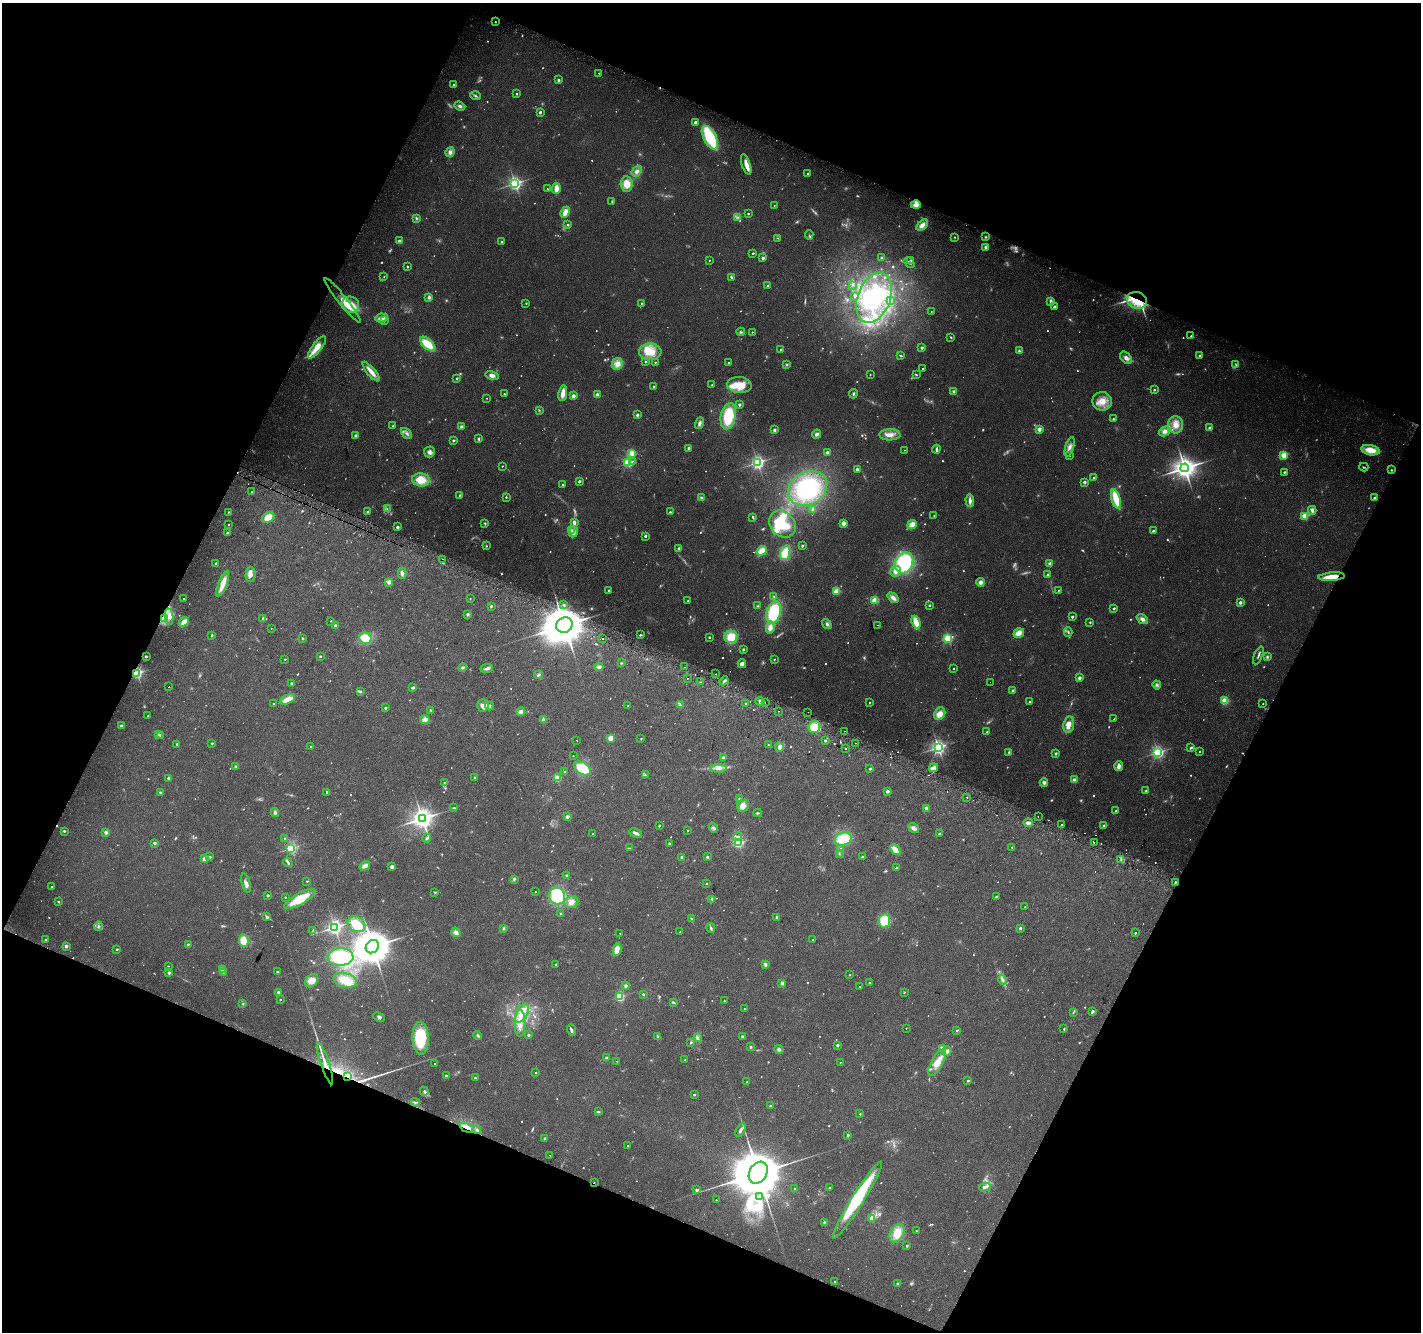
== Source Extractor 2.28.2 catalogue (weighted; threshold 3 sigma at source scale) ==
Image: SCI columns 23-5695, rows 300-5616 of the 5709 x 5850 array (HDU 1 of 3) = the unmasked area's bounding box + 8 px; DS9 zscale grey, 4 x 4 block average (1 PNG px = mean of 4 x 4 image px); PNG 1423 x 1334 px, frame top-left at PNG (2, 3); each listed source drawn as its Kron ellipse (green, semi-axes under 4 px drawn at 4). Shown black and unused: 44% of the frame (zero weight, under 2 of 3 exposures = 2% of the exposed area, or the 3 px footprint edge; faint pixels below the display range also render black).
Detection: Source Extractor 2.28.2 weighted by HDU 2 'WHT'. Background 0.0558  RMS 0.011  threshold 0.0496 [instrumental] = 3 sigma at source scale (4.5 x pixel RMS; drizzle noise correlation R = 1.50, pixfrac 1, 0.0396/0.0396 arcsec/px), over >= 5 px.
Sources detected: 1024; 103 too faint to see at this stretch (4 x 4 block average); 17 cosmic-ray / hot-pixel residue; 1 long thin detection or spike segment (spike, bleed or trail) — neither listed nor drawn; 12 coinciding with a brighter row at this scale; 44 inside a brighter listed object's ellipse — not listed separately; of the other 847, all 500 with FLUX_AUTO >= 5.29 (the completeness limit of this list) listed and drawn (347 fainter detections not listed), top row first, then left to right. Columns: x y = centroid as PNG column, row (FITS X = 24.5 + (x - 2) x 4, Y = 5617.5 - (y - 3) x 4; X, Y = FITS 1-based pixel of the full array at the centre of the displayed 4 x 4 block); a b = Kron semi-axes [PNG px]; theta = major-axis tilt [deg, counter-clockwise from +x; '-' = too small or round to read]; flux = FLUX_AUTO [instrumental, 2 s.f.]
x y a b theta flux
495 22 2 2 - 5.6
599 73 2 2 - 6.7
558 80 2 2 - 33
454 85 2 2 - 14
517 94 2 2 - 16
475 96 5 2 - 11
460 106 5 3 - 16
540 112 4 3 - 11
695 122 2 2 - 83
710 138 13 6 -62 380
450 152 5 4 - 29
746 164 10 3 -71 57
637 171 6 4 52 27
808 174 2 2 - 15
515 183 3 2 - 1900
627 184 7 6 - 90
556 188 5 3 - 60
547 189 2 2 - 6.8
612 202 2 2 - 5.3
774 205 2 2 - 7
916 205 5 3 - 55
565 212 6 3 67 65
748 213 2 2 - 14
738 217 4 2 - 6.7
416 218 3 2 - 7.6
568 225 2 2 - 15
922 225 7 4 42 44
809 235 5 2 - 5.3
955 237 2 2 - 11
986 237 3 2 - 6.5
778 238 3 2 - 5.6
399 241 2 2 - 74
501 242 2 2 - 13
986 247 3 3 - 19
753 253 3 2 - 5.8
763 258 2 2 - 50
881 258 4 2 - 10
709 260 2 2 - 7.2
911 261 2 2 - 5.4
909 262 6 2 -44 12
407 267 2 2 - 18
384 276 2 2 - 6.5
731 277 4 2 - 8.1
852 285 3 2 - 7.7
767 286 2 2 - 18
854 296 3 2 - 7
429 297 3 3 - 15
874 298 26 16 69 400
343 300 29 4 -51 68
1137 300 10 8 -21 150
890 301 3 2 - 5.7
1051 301 4 2 - 26
526 303 2 2 - 5.3
641 303 2 2 - 13
351 305 9 8 - 130
1054 307 2 2 - 21
931 311 2 2 - 6.2
382 318 6 3 11 46
384 321 3 2 - 5.8
741 332 4 3 - 10
752 332 2 2 - 7.6
1191 336 2 2 - 8
951 337 3 2 - 7.3
428 344 9 5 -43 160
317 347 13 4 53 94
922 348 2 2 - 43
780 349 2 2 - 16
1019 351 4 2 - 12
650 352 11 8 -1 130
1200 355 2 2 - 19
901 356 3 2 - 7.2
1126 358 7 5 -48 33
646 362 2 2 - 16
655 362 2 2 - 13
728 363 2 2 - 13
617 364 6 5 - 51
786 364 3 2 - 6.5
1236 365 4 2 - 7.1
922 368 2 2 - 5.6
371 372 12 3 -50 63
916 374 3 2 - 6.1
492 375 6 3 -14 31
870 375 2 2 - 5.6
457 378 2 2 - 23
712 385 2 2 - 9.1
739 385 12 8 -4 140
654 386 2 2 - 15
1154 390 2 2 - 18
954 391 3 3 - 12
563 393 8 3 82 64
504 394 2 2 - 11
853 394 5 2 - 11
597 395 2 2 - 85
573 396 2 2 - 100
487 398 2 2 - 5.7
1102 401 10 9 - 90
739 405 2 2 - 46
539 410 3 2 - 5.7
637 415 2 2 - 40
728 416 13 7 78 290
1113 419 2 2 - 14
699 423 6 3 74 21
1176 425 8 7 - 69
393 426 2 2 - 7.7
461 427 2 2 - 20
1209 428 2 2 - 56
1039 429 2 2 - 120
774 430 2 2 - 58
1165 431 6 4 31 33
407 433 6 3 -43 17
816 434 5 3 - 18
890 435 10 5 2 51
355 436 3 2 - 9.1
479 439 3 2 - 9.7
453 440 2 2 - 31
1070 447 10 3 74 31
688 448 2 2 - 39
936 449 4 3 - 12
905 450 2 2 - 6.5
1371 450 9 5 -12 110
429 452 5 5 - 23
827 452 2 2 - 43
632 453 2 2 - 270
1284 455 2 2 - 290
1070 456 2 2 - 5.4
632 461 2 2 - 7.1
758 462 2 2 - 1900
628 463 2 2 - 580
502 466 2 2 - 6.9
1364 467 4 2 - 7.1
1185 468 4 4 - 5400
857 469 2 2 - 18
1391 470 3 2 - 6.2
1284 472 2 2 - 18
1094 478 2 2 - 32
421 480 9 6 -6 140
579 481 2 2 - 40
1084 482 2 2 - 49
562 484 2 2 - 9.4
808 488 20 16 29 640
251 492 2 2 - 5.9
459 496 3 2 - 5.7
506 497 2 2 - 5.9
701 497 4 2 - 8.9
1374 498 2 2 - 23
1116 499 10 4 -74 180
970 501 6 3 -87 33
387 509 3 2 - 6.2
813 509 3 3 - 9.1
1312 510 4 3 - 23
228 512 2 2 - 8.6
368 512 2 2 - 47
670 512 2 2 - 17
934 516 2 2 - 5.6
1305 516 2 2 - 310
268 517 7 4 27 87
753 517 4 2 - 9.5
485 523 3 2 - 6.8
574 523 4 2 - 37
843 523 3 3 - 37
228 524 2 2 - 7.5
782 524 15 12 -47 290
912 524 5 4 - 59
397 527 2 2 - 50
572 531 2 2 - 37
1153 531 2 2 - 38
573 532 5 4 - 33
227 533 2 2 - 13
645 536 2 2 - 33
486 546 2 2 - 12
802 546 2 2 - 29
679 548 3 3 - 11
762 551 5 3 - 100
785 553 7 5 72 170
443 559 2 2 - 9.1
216 563 3 2 - 7.8
904 563 11 8 63 560
1049 563 4 3 - 9.3
895 571 6 5 - 52
402 573 5 3 - 23
250 575 7 5 87 35
1047 575 4 2 - 8.5
1332 577 13 3 4 110
389 582 2 2 - 130
980 582 4 4 - 27
223 584 14 3 68 86
609 590 3 2 - 6.6
1058 590 2 2 - 5.9
837 591 3 2 - 86
774 597 3 3 - 9.5
470 598 2 2 - 7.6
893 598 6 3 -43 34
184 599 2 2 - 9.7
875 600 2 2 - 390
688 601 2 2 - 12
1240 602 2 2 - 55
564 605 3 2 - 7.8
929 605 2 2 - 25
491 606 2 2 - 22
757 606 3 2 - 6.4
1114 608 2 2 - 27
774 612 11 7 75 390
468 614 2 2 - 19
169 616 8 4 -81 41
1072 617 2 2 - 30
165 618 4 4 - 24
263 619 3 2 - 21
1142 619 6 4 -37 28
331 621 2 2 - 8.7
184 622 5 3 - 51
916 622 7 3 -69 94
1090 622 2 2 - 5.6
827 624 5 3 - 15
564 625 8 7 - 18000
878 625 2 2 - 6.6
335 626 2 2 - 77
271 628 2 2 - 6.1
770 628 6 4 81 42
1068 632 5 2 - 9.1
1019 633 5 4 - 61
212 635 3 2 - 7.9
640 635 3 2 - 7.7
709 637 2 2 - 18
731 637 6 6 - 140
302 638 3 2 - 5.9
365 638 6 5 - 160
948 638 2 2 - 690
603 639 2 2 - 6.7
743 649 2 2 - 28
1258 655 9 2 67 14
146 656 3 2 - 7.5
320 656 2 2 - 21
1267 657 3 3 - 9.3
285 659 2 2 - 12
774 659 2 2 - 11
621 663 3 2 - 5.6
742 664 4 3 - 32
463 667 4 3 - 10
599 667 5 3 - 18
685 667 2 2 - 5.4
487 668 6 3 10 19
954 668 2 2 - 7.5
137 673 2 2 - 1100
716 674 2 2 - 24
538 675 4 3 - 14
688 678 2 2 - 16
1079 678 2 2 - 72
724 681 5 2 - 14
701 682 2 2 - 8.8
990 682 2 2 - 7.8
292 683 2 2 - 34
1157 685 4 3 - 14
169 687 2 2 - 13
413 688 3 2 - 15
360 691 3 2 - 12
1013 691 2 2 - 42
288 699 8 3 26 81
760 701 4 3 - 15
1225 701 2 2 - 360
765 702 2 2 - 9.1
1029 702 2 2 - 11
274 703 2 2 - 8.3
746 703 2 2 - 7.1
870 703 2 2 - 9.9
1263 704 2 2 - 6.2
483 705 6 5 - 35
680 705 3 2 - 5.4
489 706 4 3 - 16
628 706 2 2 - 9.1
385 708 2 2 - 29
430 710 3 2 - 6.9
779 711 2 2 - 7.1
521 712 4 3 - 27
808 712 2 2 - 16
940 714 6 5 - 63
148 716 2 2 - 9.1
1114 719 2 2 - 8.9
425 720 5 4 - 42
543 720 2 2 - 95
1069 724 8 5 82 56
122 726 2 2 - 82
814 727 6 5 - 120
844 731 2 2 - 7.8
987 732 3 2 - 8.6
159 734 2 2 - 18
161 736 2 2 - 10
610 738 2 2 - 220
641 739 2 2 - 10
577 740 2 2 - 7.9
825 740 2 2 - 38
212 743 2 2 - 20
855 743 2 2 - 37
177 744 2 2 - 17
768 745 2 2 - 6.8
310 747 2 2 - 7.1
779 747 5 3 - 21
938 747 2 2 - 2300
845 748 2 2 - 13
1191 748 4 2 - 9.3
1009 752 3 3 - 8.7
1158 752 2 2 - 1400
1200 752 2 2 - 8.1
1056 753 2 2 - 39
573 756 2 2 - 5.7
723 758 4 3 - 13
1119 766 5 3 - 32
236 767 2 2 - 36
582 768 9 6 -32 190
718 768 8 3 1 27
934 768 4 3 - 19
870 769 2 2 - 17
564 772 2 2 - 13
645 775 3 2 - 7.4
168 778 2 2 - 28
475 778 2 2 - 26
557 778 2 2 - 300
1074 780 2 2 - 84
444 782 2 2 - 5.7
1044 783 4 4 - 18
888 791 3 2 - 16
1146 791 2 2 - 26
160 792 2 2 - 19
327 792 3 2 - 12
967 797 2 2 - 11
739 799 3 2 - 5.9
743 806 6 5 - 46
454 808 3 2 - 5.6
926 808 3 3 - 13
1116 811 2 2 - 17
275 812 4 3 - 14
758 813 4 2 - 7.5
567 817 2 2 - 92
1038 817 2 2 - 6.7
422 819 4 3 - 4400
1028 823 5 2 - 25
1062 824 2 2 - 6.1
659 826 2 2 - 18
1104 826 2 2 - 57
713 828 5 3 - 13
914 828 5 4 - 26
688 830 2 2 - 7.7
64 831 2 2 - 18
106 832 2 2 - 71
636 833 7 2 -27 22
939 833 4 2 - 6.4
593 834 2 2 - 6.7
737 837 4 3 - 15
285 838 2 2 - 10
427 838 4 2 - 9.8
843 839 8 6 16 210
1094 842 2 2 - 7.4
154 843 2 2 - 47
669 843 2 2 - 27
738 843 2 2 - 790
1012 847 2 2 - 14
291 848 2 2 - 1000
629 848 4 2 - 6.1
841 849 2 2 - 30
895 850 6 4 -47 57
839 853 3 2 - 5.6
210 857 2 2 - 18
682 857 2 2 - 44
707 857 2 2 - 29
862 857 2 2 - 32
205 859 2 2 - 150
1121 859 2 2 - 20
288 862 5 3 - 13
365 866 6 3 31 35
392 867 3 3 - 24
896 868 3 2 - 6.6
567 875 2 2 - 36
514 879 4 2 - 7.6
307 881 2 2 - 9.9
1175 882 2 2 - 11
246 883 10 4 -75 28
706 883 2 2 - 11
52 887 2 2 - 16
435 892 3 2 - 7.7
535 892 2 2 - 5.4
268 895 2 2 - 43
557 896 8 8 - 340
285 897 2 2 - 11
996 897 3 2 - 7.5
300 899 17 5 29 190
712 899 3 3 - 9.8
58 901 2 2 - 17
571 902 7 6 - 44
1025 907 2 2 - 5.4
561 913 2 2 - 12
267 917 2 2 - 21
777 917 2 2 - 41
691 919 3 2 - 7.2
884 921 6 5 - 210
356 924 9 7 -32 98
98 926 4 3 - 11
334 927 3 2 - 2400
503 928 3 2 - 7.8
711 928 5 3 - 12
1020 928 2 2 - 37
313 931 3 2 - 6.7
456 932 5 4 - 27
680 932 2 2 - 6.6
620 933 2 2 - 6.2
1135 933 2 2 - 16
46 939 2 2 - 17
813 940 2 2 - 11
244 941 6 5 - 120
188 944 3 2 - 10
66 946 2 2 - 59
372 947 7 6 - 20000
117 949 2 2 - 19
617 950 6 4 80 60
341 957 13 9 2 380
556 964 2 2 - 13
765 964 4 3 - 12
168 966 2 2 - 12
222 970 2 2 - 140
169 972 2 2 - 45
277 972 2 2 - 16
223 973 2 2 - 7.3
849 975 2 2 - 5.6
345 980 12 7 -15 120
1002 980 5 3 - 17
312 981 7 5 47 56
782 983 2 2 - 82
869 983 2 2 - 17
626 986 2 2 - 55
859 987 2 2 - 8.9
278 992 2 2 - 55
904 992 2 2 - 13
643 994 2 2 - 21
620 996 2 2 - 640
280 1000 2 2 - 11
724 1001 2 2 - 8.5
673 1002 4 3 - 9.4
243 1004 3 2 - 5.7
744 1009 2 2 - 8.7
1093 1011 2 2 - 37
522 1013 10 5 63 70
1073 1013 4 2 - 5.7
379 1017 6 3 -25 13
520 1023 13 5 -90 65
906 1028 2 2 - 5.7
1064 1029 2 2 - 6.5
571 1030 6 2 -67 18
957 1030 2 2 - 19
528 1035 2 2 - 43
478 1036 5 3 - 11
742 1036 2 2 - 42
658 1037 4 2 - 7.4
420 1038 16 8 -89 280
697 1038 4 3 - 16
691 1042 2 2 - 20
837 1045 2 2 - 36
751 1047 4 3 - 8.8
942 1048 2 2 - 110
779 1050 4 4 - 15
947 1051 5 4 - 29
607 1058 2 2 - 53
685 1060 2 2 - 22
617 1061 2 2 - 6.7
840 1062 2 2 - 7.9
325 1063 22 2 -72 74
937 1063 15 6 61 96
434 1064 2 2 - 6
536 1073 2 2 - 8.4
446 1075 2 2 - 17
347 1076 4 3 - 23
475 1078 2 2 - 12
968 1081 2 2 - 19
747 1082 2 2 - 15
424 1091 4 3 - 12
694 1094 2 2 - 18
415 1102 4 2 - 9.9
770 1106 2 2 - 19
598 1112 4 2 - 7.6
860 1114 2 2 - 11
467 1128 8 2 -26 27
477 1130 4 2 - 12
740 1130 7 3 62 18
848 1135 2 2 - 34
545 1138 2 2 - 37
628 1145 2 2 - 12
550 1155 2 2 - 5.7
758 1173 12 8 60 53000
594 1183 2 2 - 7
985 1187 6 2 11 27
830 1188 2 2 - 23
795 1189 2 2 - 9.1
697 1190 2 2 - 48
760 1196 4 2 - 11
716 1200 2 2 - 6.3
857 1200 45 6 58 460
872 1218 2 2 - 130
825 1222 2 2 - 60
916 1231 2 2 - 9.1
897 1233 10 6 61 110
907 1246 2 2 - 7.3
835 1282 2 2 - 23
898 1284 2 2 - 40
Overlapping masked pixels (flux is a lower limit): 9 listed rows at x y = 1137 300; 1332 577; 165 618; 137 673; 1175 882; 325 1063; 347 1076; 467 1128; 594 1183